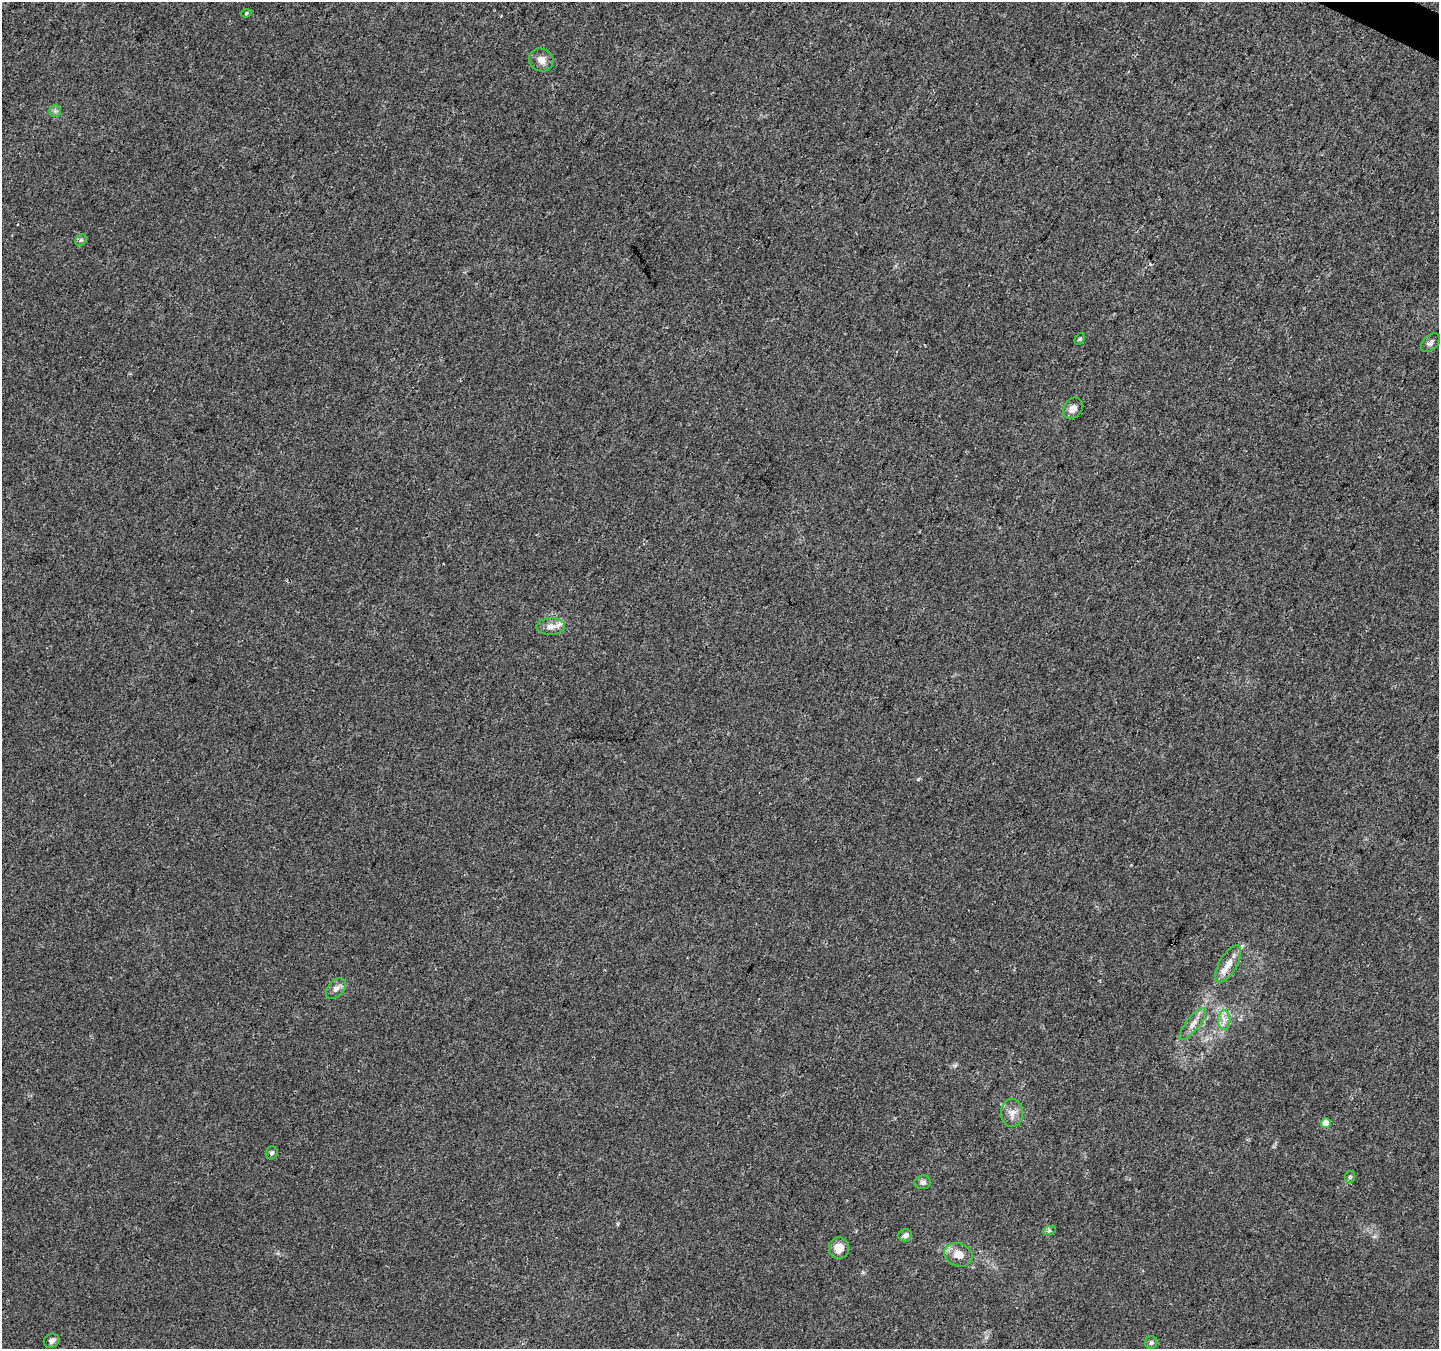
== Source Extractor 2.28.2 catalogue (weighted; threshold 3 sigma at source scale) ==
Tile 10 of 4 x 4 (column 2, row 3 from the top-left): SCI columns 1445-2881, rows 1614-2960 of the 5754 x 5853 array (HDU 1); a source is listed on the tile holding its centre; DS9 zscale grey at full resolution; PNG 1441 x 1351 px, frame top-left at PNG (2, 2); each listed source drawn as its Kron ellipse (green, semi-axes under 4 px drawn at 4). Shown black and unused: <1% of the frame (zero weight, under 3 of 4 exposures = <1% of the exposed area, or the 3 px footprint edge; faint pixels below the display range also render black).
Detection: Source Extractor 2.28.2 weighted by HDU 2 'WHT'; one run over the whole footprint, this tile lists its part. Background 0.0217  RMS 0.0038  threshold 0.0172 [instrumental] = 3 sigma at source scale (4.5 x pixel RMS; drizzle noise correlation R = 1.50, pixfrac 1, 0.0396/0.0396 arcsec/px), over >= 5 px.
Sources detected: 25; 2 inside a brighter listed object's ellipse — not listed separately; the other 23 listed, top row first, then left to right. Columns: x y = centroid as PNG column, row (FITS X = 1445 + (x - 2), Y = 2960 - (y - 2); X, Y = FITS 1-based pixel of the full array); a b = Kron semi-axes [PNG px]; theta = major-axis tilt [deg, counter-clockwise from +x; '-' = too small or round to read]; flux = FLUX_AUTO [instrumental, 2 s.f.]
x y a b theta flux
246 13 5 4 - 0.45
541 60 12 11 - 2.9
55 111 6 6 - 0.86
81 240 6 5 - 0.73
1080 339 6 4 59 0.49
1430 343 11 7 43 1.5
1073 408 11 9 55 2.4
551 626 14 8 2 2.6
1228 964 21 8 60 4.5
336 989 12 8 47 1.9
1224 1020 10 6 89 1.9
1193 1024 20 6 52 3.1
1012 1113 14 11 -90 3.3
1326 1123 5 5 - 4.9
272 1153 7 6 - 1
1350 1177 6 5 - 0.72
923 1182 8 7 - 1.4
1049 1231 7 4 19 0.7
905 1235 7 6 - 1.3
839 1248 11 10 - 3.9
958 1255 14 11 -20 4.4
52 1341 8 7 - 1.4
1151 1343 6 6 - 0.91